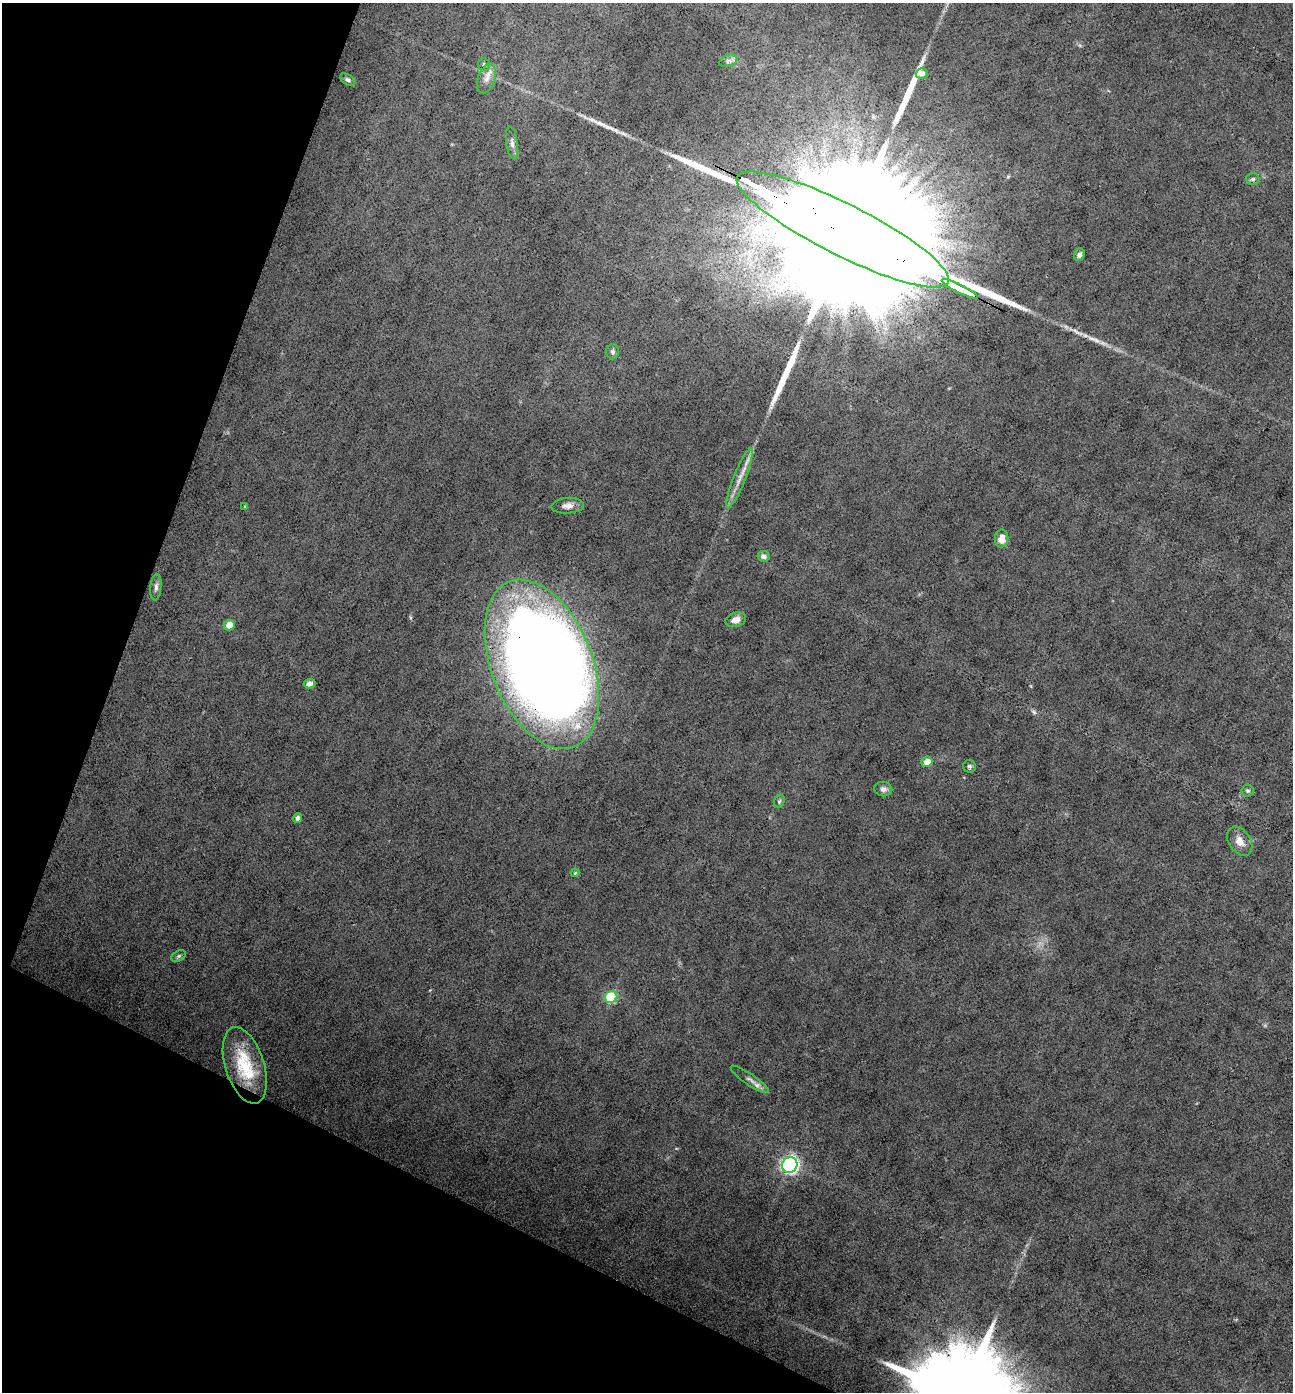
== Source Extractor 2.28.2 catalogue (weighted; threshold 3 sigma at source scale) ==
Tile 9 of 4 x 4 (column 1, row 3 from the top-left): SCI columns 273-1563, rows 1392-2781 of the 5574 x 5562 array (HDU 1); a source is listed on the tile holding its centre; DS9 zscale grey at full resolution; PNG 1295 x 1394 px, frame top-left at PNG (2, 3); each listed source drawn as its Kron ellipse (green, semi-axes under 4 px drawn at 4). Shown black and unused: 20% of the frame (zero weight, under 3 of 4 exposures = <1% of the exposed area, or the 3 px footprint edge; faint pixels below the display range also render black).
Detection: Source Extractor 2.28.2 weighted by HDU 2 'WHT'; one run over the whole footprint, this tile lists its part. Background 0.0533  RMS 0.0068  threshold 0.0304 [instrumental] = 3 sigma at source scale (4.5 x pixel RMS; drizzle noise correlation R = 1.50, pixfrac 1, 0.05/0.05 arcsec/px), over >= 5 px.
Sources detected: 45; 3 inside a brighter object's white glare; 5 long thin detections or spike segments (spike, bleed or trail) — neither listed nor drawn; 3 inside a brighter listed object's ellipse — not listed separately; the other 34 listed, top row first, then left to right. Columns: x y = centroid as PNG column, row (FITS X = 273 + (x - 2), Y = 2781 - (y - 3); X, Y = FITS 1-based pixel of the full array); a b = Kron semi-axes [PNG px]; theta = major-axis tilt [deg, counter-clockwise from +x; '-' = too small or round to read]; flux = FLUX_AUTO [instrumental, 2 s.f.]
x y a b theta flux
728 61 9 6 19 2.3
484 65 6 6 - 1.5
922 73 6 5 - 2.8
487 79 15 8 70 5.3
348 80 8 5 -33 1.6
512 143 16 6 -82 3.2
1253 179 7 6 - 1.7
843 229 118 26 -27 120000
1079 255 6 5 - 2.3
960 289 20 3 -27 3000
613 352 7 6 - 1.8
739 478 32 6 68 7.9
245 506 4 4 - 0.57
568 506 16 8 4 4.2
1001 538 9 7 83 6.9
763 556 6 5 - 2.4
156 587 13 5 85 2.7
736 620 11 7 16 4.6
229 625 5 5 - 9.5
542 664 89 50 -68 1400
309 684 6 4 9 2.1
927 762 5 5 - 8.2
969 766 6 6 - 1.6
883 789 9 7 -8 2.6
1248 791 6 6 - 1.4
779 801 7 5 69 1.3
297 818 5 4 - 2.4
1240 841 16 10 -55 6.5
575 873 4 3 - 0.73
179 956 8 5 27 1.2
611 997 6 6 - 42
245 1065 39 19 -72 36
750 1079 23 5 -34 3.6
790 1165 8 7 - 200
Overlapping masked pixels (flux is a lower limit): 2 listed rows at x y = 843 229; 542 664